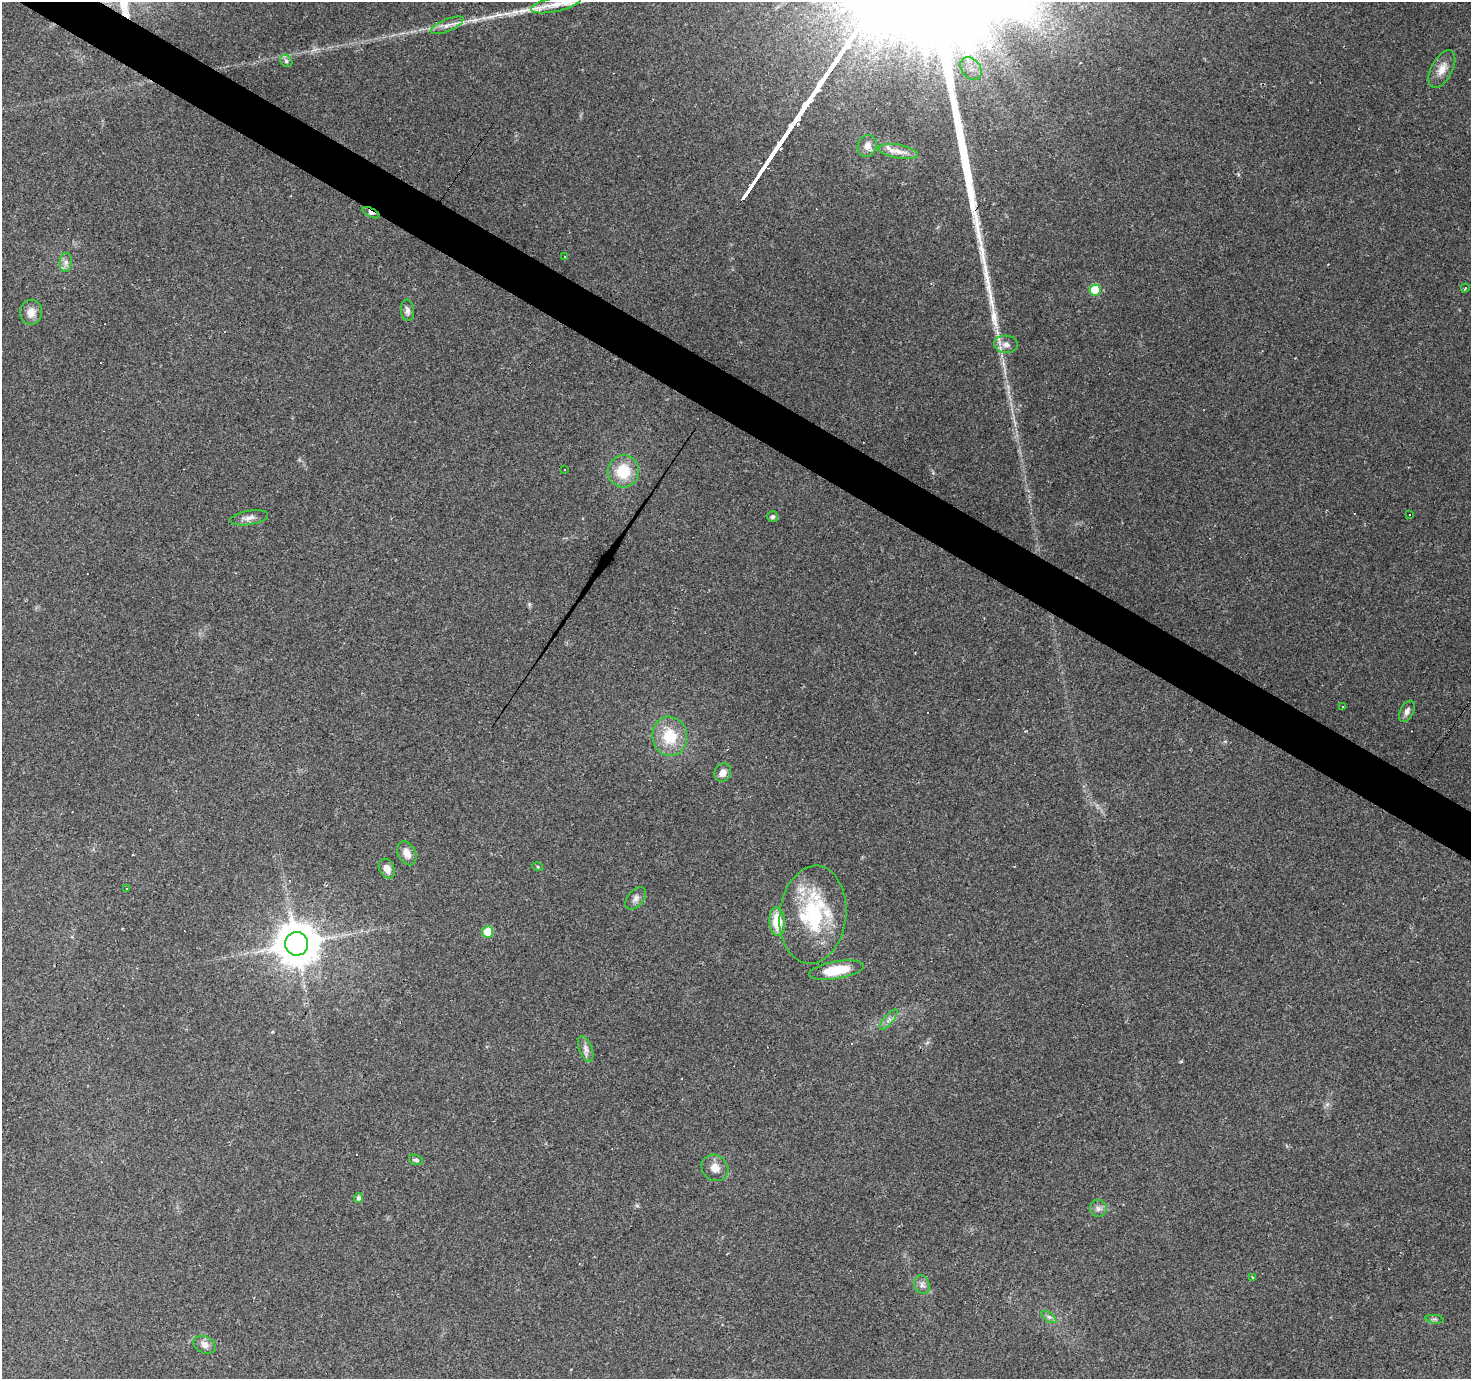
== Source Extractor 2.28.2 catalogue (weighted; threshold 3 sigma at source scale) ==
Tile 11 of 4 x 4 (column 3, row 3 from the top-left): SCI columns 2937-4405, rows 1563-2939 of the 5875 x 5945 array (HDU 1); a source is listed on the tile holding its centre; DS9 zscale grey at full resolution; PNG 1473 x 1381 px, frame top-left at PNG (2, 2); each listed source drawn as its Kron ellipse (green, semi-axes under 4 px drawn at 4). Shown black and unused: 3% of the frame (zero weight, under 2 of 3 exposures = <1% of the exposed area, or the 3 px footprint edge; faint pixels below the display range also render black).
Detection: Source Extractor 2.28.2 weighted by HDU 2 'WHT'; one run over the whole footprint, this tile lists its part. Background 0.0793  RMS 0.0058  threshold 0.0259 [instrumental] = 3 sigma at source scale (4.5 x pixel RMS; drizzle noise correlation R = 1.50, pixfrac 1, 0.0396/0.0396 arcsec/px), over >= 5 px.
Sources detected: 68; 19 cosmic-ray / hot-pixel residue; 1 long thin detection or spike segment (spike, bleed or trail) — neither listed nor drawn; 3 inside a brighter listed object's ellipse — not listed separately; the other 45 listed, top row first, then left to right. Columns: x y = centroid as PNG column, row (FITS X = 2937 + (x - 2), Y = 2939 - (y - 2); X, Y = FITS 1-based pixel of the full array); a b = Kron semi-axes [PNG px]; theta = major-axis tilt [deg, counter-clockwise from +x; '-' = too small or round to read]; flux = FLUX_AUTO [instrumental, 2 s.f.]
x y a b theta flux
556 4 25 7 12 5.8
447 25 17 6 23 3.8
286 61 7 5 -47 1.4
971 69 12 9 -51 6
1442 69 20 10 62 6.7
867 146 11 9 67 4.3
898 151 20 7 -10 5
371 213 9 4 -25 3.6
565 257 4 3 - 1.6
66 262 9 6 84 2.3
1465 288 4 2 - 0.62
1095 290 5 5 - 23
407 310 11 6 -85 2.2
31 312 12 11 - 5.1
1006 344 12 8 -3 4
565 469 3 2 - 0.4
623 471 16 15 - 19
1409 515 3 2 - 0.61
772 517 5 5 - 1.6
249 518 19 7 9 3.6
1343 707 3 2 - 0.59
1407 711 11 6 65 2.6
670 736 20 17 -83 19
723 773 9 8 - 4.2
407 853 13 8 -61 4.7
538 867 5 3 - 0.54
387 869 10 7 -64 4.3
127 888 3 3 - 1.2
636 898 13 8 50 2.7
813 915 49 33 83 54
777 922 14 8 -85 15
488 932 5 5 - 18
297 944 11 11 - 1900
836 970 28 8 10 20
889 1020 12 4 50 2.2
586 1049 13 6 -70 2.7
416 1160 7 5 -18 1.2
715 1168 14 12 -43 5.3
359 1198 5 4 - 1.8
1098 1209 8 8 - 2.4
1252 1278 3 3 - 3.1
922 1285 9 7 -69 2.5
1049 1317 8 4 -36 1.4
1435 1319 9 3 -5 1
204 1345 11 8 -24 3.5
Overlapping masked pixels (flux is a lower limit): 1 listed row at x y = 371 213
Unlisted compact peaks at least as high as the median listed source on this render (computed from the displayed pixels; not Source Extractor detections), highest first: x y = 994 317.